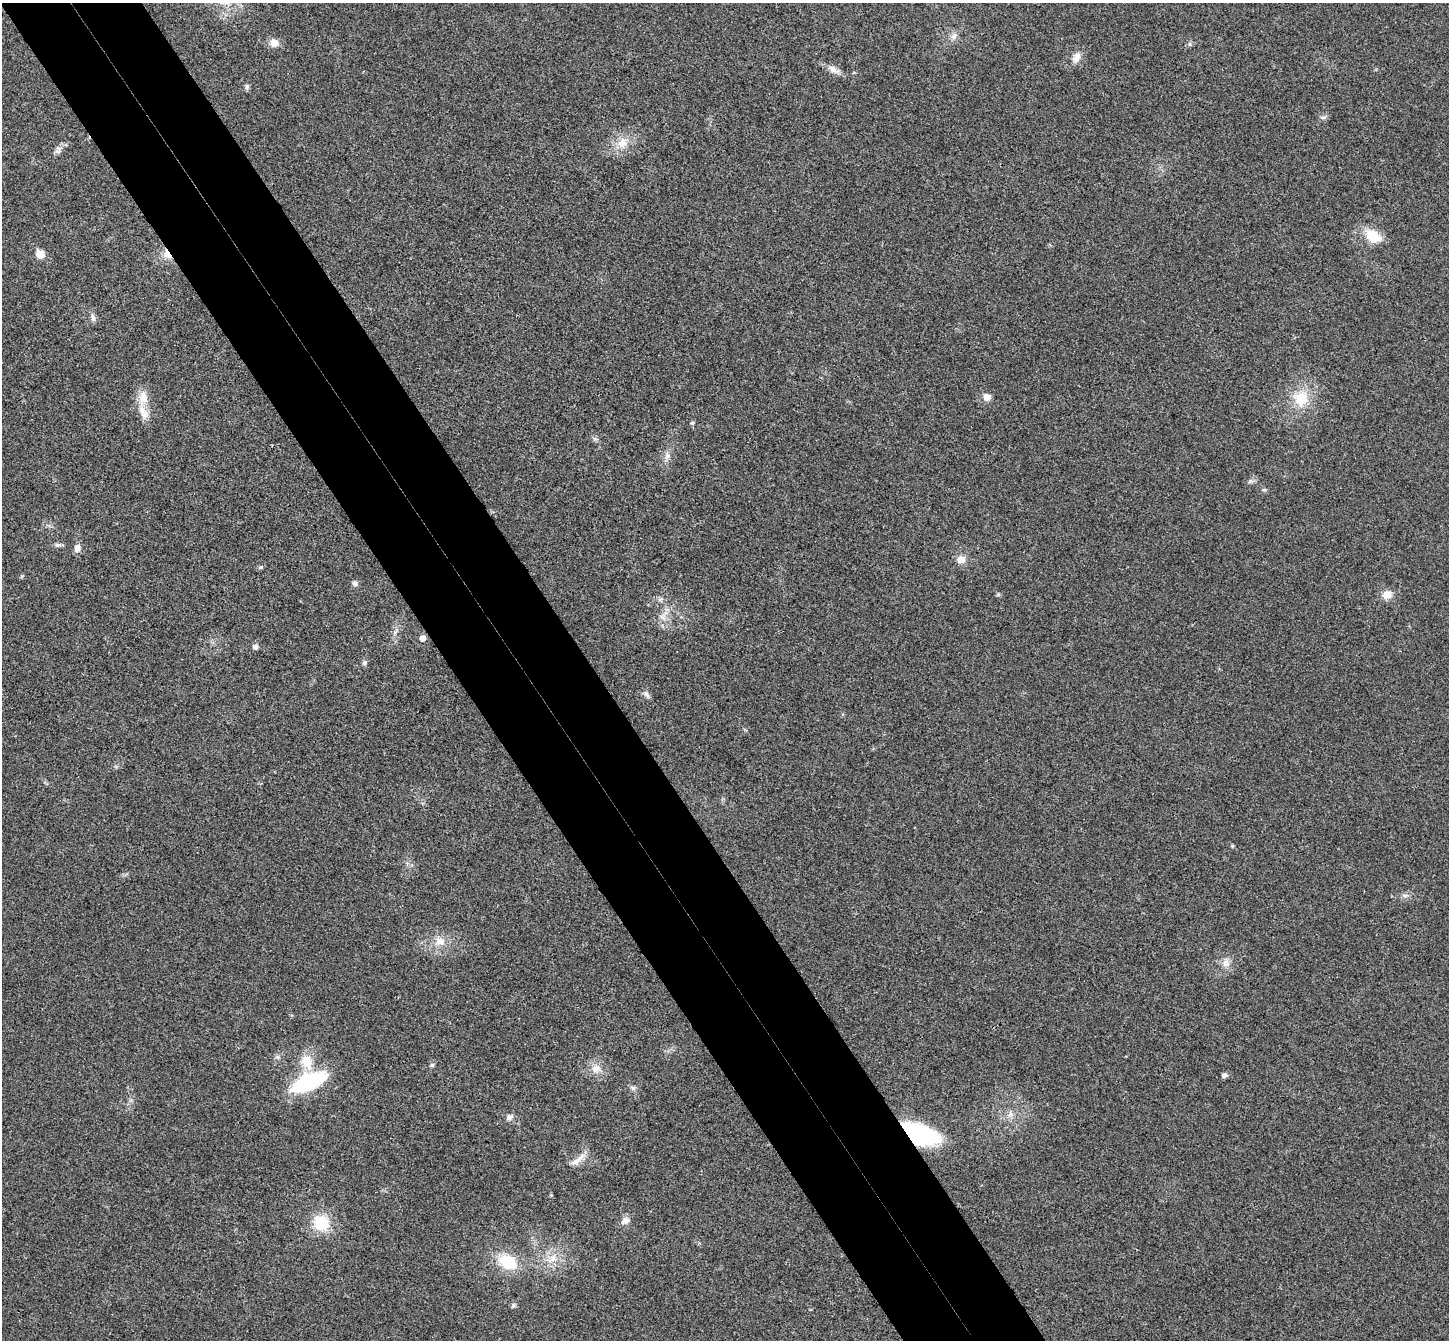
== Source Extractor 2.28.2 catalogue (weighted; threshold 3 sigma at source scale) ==
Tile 11 of 4 x 4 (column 3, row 3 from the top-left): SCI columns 2944-4390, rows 1529-2866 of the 5890 x 5866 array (HDU 1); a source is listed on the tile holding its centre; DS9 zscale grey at full resolution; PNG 1451 x 1342 px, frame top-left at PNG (2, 3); no overlay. Shown black and unused: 10% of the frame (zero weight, under 3 of 4 exposures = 6% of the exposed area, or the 3 px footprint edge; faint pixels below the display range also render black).
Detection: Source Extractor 2.28.2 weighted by HDU 2 'WHT'; one run over the whole footprint, this tile lists its part. Background 0.0247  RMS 0.0058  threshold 0.0263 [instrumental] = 3 sigma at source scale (4.5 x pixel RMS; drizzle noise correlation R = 1.50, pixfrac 1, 0.05/0.05 arcsec/px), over >= 5 px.
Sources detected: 46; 1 inside a brighter listed object's ellipse — not listed separately; the other 45 listed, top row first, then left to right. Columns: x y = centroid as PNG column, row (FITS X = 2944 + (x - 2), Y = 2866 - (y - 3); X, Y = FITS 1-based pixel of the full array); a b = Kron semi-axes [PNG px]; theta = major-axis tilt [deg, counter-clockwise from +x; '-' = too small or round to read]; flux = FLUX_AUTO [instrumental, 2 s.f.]
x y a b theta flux
954 36 11 8 59 2.9
274 43 10 10 - 4.5
1189 44 6 4 -89 0.9
1076 57 15 8 61 4.2
833 69 17 8 -33 4.1
246 87 9 4 89 1.1
1323 117 9 4 9 1.2
622 143 15 14 - 8
58 149 11 6 -88 2.1
1373 236 21 13 -30 13
40 254 6 5 - 14
167 254 12 7 -59 5.1
93 318 12 5 -77 1.9
987 397 8 8 - 3.8
143 398 18 13 -88 8.3
1301 398 20 20 - 16
692 423 6 4 43 0.76
667 456 10 7 49 2.6
57 545 8 5 -19 1.4
77 548 10 8 80 2.9
961 559 9 9 - 4.4
261 567 6 4 32 0.85
354 583 7 6 - 1.9
1387 595 11 10 - 5.1
422 638 5 5 - 3.6
255 646 8 6 -10 1.7
364 663 7 6 - 1.3
646 694 12 5 -56 1.8
1405 895 7 4 19 1.2
440 941 13 10 -23 5.6
1226 963 11 10 - 3.9
306 1062 18 13 -71 11
432 1065 6 5 - 0.99
595 1069 12 9 13 4.4
1224 1075 5 5 - 2.1
309 1082 33 13 24 59
633 1088 8 5 -30 1.4
1011 1114 8 7 - 2.4
509 1117 8 6 15 2.4
918 1134 31 15 -19 94
577 1160 26 6 37 4.3
625 1221 11 8 21 3.1
321 1223 18 16 -57 19
553 1258 11 8 90 4.5
508 1262 22 15 -32 19
Overlapping masked pixels (flux is a lower limit): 2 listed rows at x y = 167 254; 918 1134
Unlisted compact peaks at least as high as the median listed source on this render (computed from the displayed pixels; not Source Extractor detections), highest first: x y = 513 1305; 998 594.